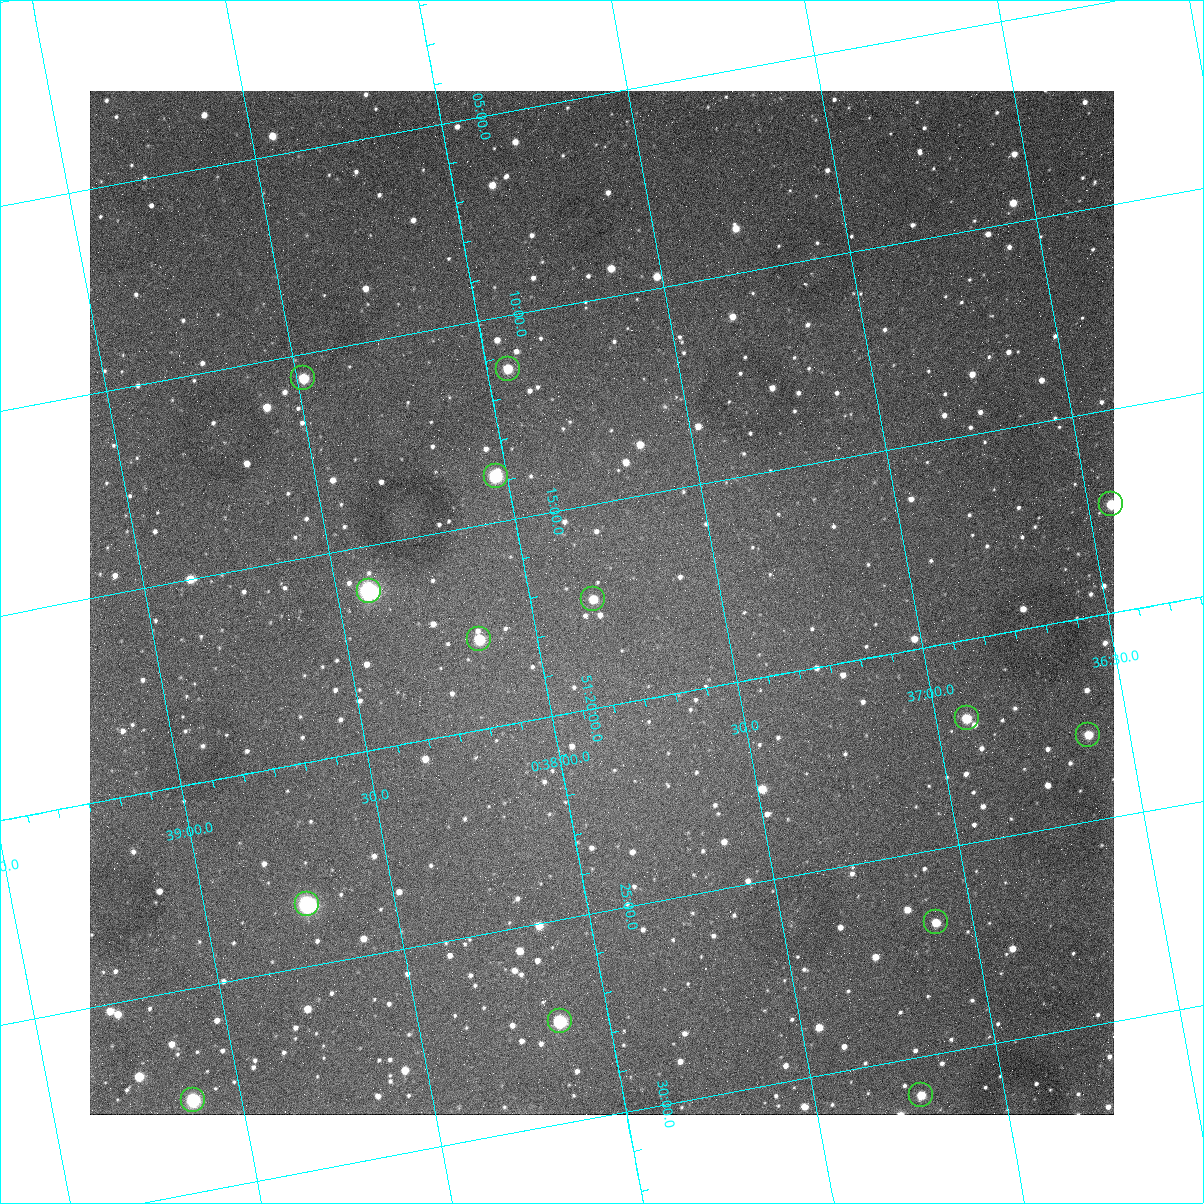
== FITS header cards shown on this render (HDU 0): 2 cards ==
NAXIS1  =                 1024
NAXIS2  =                 1024

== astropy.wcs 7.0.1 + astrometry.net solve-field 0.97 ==
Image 1024 x 1024 px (HDU 0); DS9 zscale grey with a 90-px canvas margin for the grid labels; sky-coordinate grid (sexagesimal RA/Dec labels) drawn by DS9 from the SOLVED WCS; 14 Tycho-2 reference stars matched to detected sources circled (green)
Header WCS: none
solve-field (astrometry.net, Tycho-2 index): SOLVED blind (the file carries no WCS)
Solved WCS: RA---TAN-SIP/DEC--TAN-SIP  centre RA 00:37:49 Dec +51:17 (9.45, +51.29 deg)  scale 1.49 arcsec/px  FOV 25.5' x 25.5'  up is -169 deg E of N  parity flipped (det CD > 0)
(file carries no celestial WCS; the grid is the blind solution)
Tycho-2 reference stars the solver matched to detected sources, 14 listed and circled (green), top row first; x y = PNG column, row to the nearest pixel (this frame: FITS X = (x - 90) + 1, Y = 1024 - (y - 91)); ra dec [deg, ICRS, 3 dp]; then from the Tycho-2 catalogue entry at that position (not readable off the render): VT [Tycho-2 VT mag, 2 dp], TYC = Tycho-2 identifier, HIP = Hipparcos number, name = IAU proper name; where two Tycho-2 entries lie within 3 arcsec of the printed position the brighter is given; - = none
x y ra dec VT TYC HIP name
508 369 9.486 +51.188 10.87 3261-2086-1 - -
303 378 9.620 +51.177 10.71 3261-2090-1 - -
496 476 9.507 +51.231 9.24 3261-2068-1 - -
1111 504 9.110 +51.289 10.95 3261-2033-1 - -
369 591 9.604 +51.268 7.70 3261-1879-1 3018 -
593 599 9.459 +51.289 11.04 3261-1703-1 - -
479 639 9.538 +51.296 10.24 3261-1493-1 - -
967 718 9.229 +51.365 11.03 3261-2198-1 - -
1088 735 9.152 +51.381 11.06 3261-1519-1 - -
307 904 9.683 +51.391 7.88 3261-1837-1 - -
936 922 9.274 +51.446 10.91 3261-1253-1 - -
560 1021 9.532 +51.458 9.03 3261-1423-1 - -
921 1095 9.305 +51.516 11.13 3261-2117-1 - -
193 1100 9.782 +51.462 9.45 3261-1155-1 - -